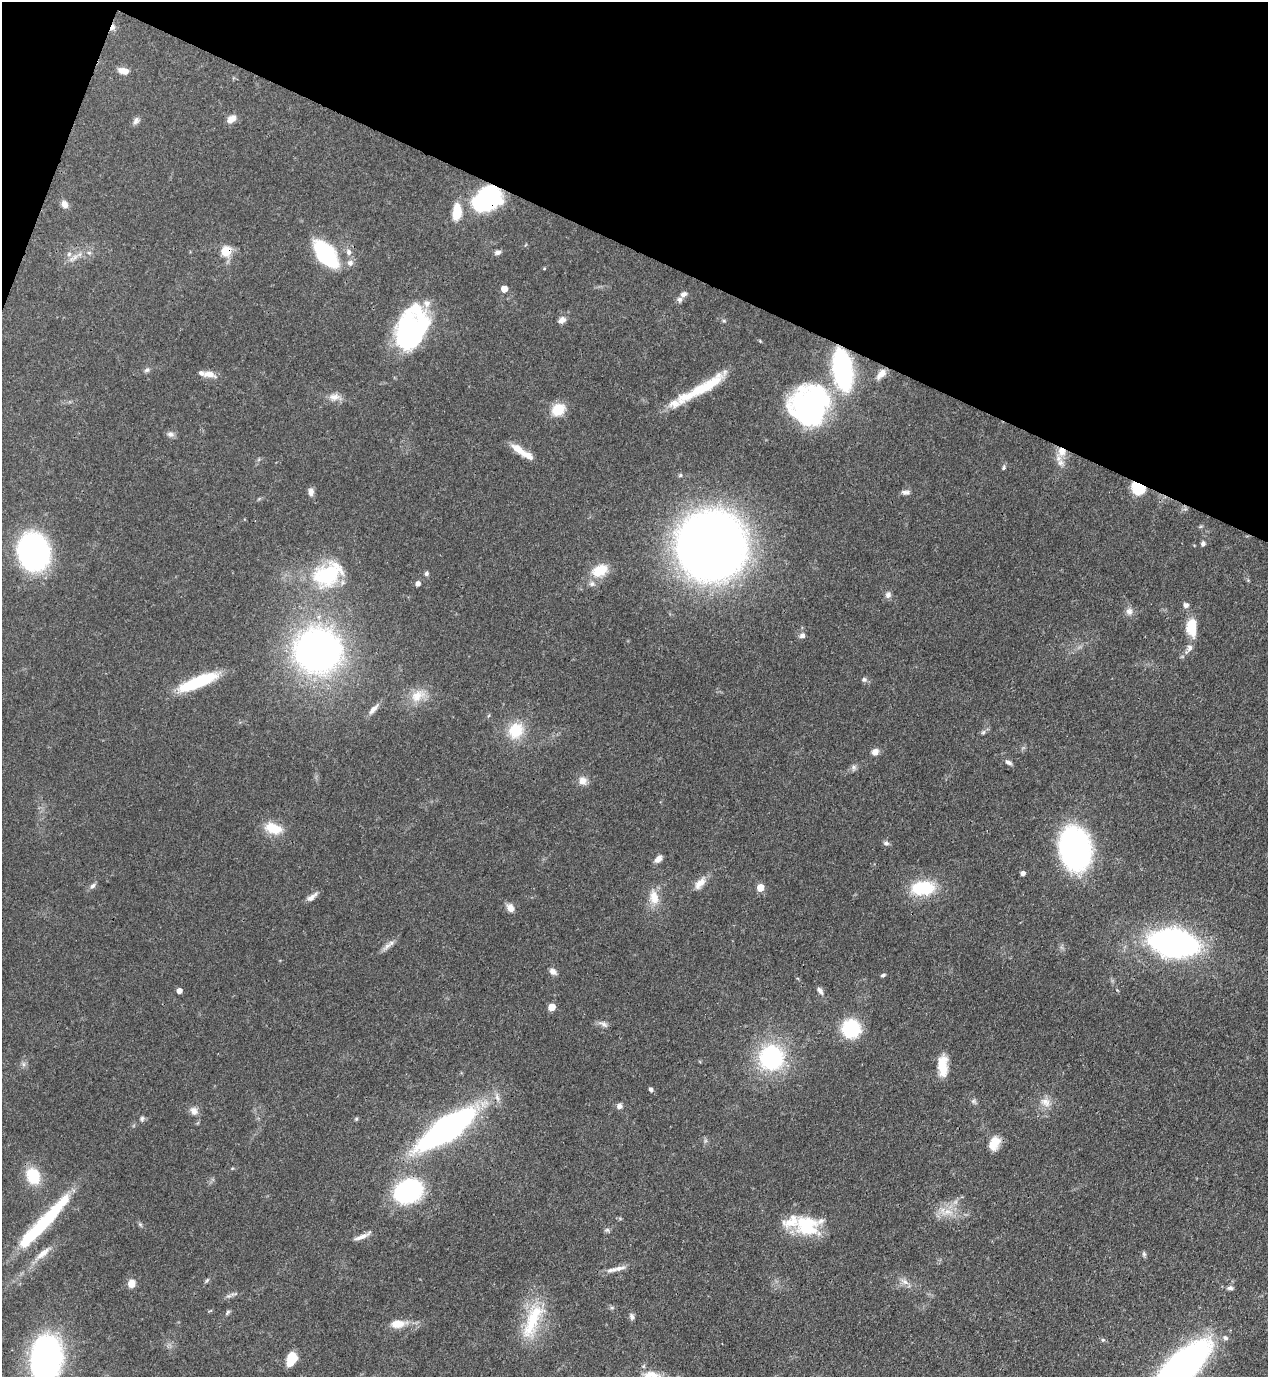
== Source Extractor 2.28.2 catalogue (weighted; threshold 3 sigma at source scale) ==
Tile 2 of 4 x 4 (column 2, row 1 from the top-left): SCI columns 1619-2884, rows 4165-5539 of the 5638 x 5579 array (HDU 1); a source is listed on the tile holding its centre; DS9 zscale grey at full resolution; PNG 1270 x 1379 px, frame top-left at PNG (2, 2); no overlay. Shown black and unused: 19% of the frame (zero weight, under 3 of 4 exposures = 7% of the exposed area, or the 3 px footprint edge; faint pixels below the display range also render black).
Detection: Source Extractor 2.28.2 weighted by HDU 2 'WHT'; one run over the whole footprint, this tile lists its part. Background 0.0513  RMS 0.0033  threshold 0.0147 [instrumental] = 3 sigma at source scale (4.5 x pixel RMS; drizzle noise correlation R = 1.50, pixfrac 1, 0.05/0.05 arcsec/px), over >= 5 px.
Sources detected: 133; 7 inside a brighter object's white glare — not listed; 9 inside a brighter listed object's ellipse — not listed separately; the other 117 listed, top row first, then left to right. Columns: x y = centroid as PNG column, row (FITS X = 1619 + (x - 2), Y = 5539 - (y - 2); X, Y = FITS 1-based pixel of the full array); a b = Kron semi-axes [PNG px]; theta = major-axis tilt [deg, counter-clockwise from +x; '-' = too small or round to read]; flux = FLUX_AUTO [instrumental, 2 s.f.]
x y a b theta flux
112 27 8 5 58 1.9
123 71 12 7 -10 2.8
231 119 12 8 34 2.2
136 121 11 6 68 1.2
488 198 30 13 6 20
65 204 10 7 -59 1.9
457 212 19 10 85 6.8
226 251 11 10 - 5.9
349 252 8 7 - 1.4
497 252 9 5 26 0.98
89 253 6 4 0 0.57
69 254 7 6 - 1
326 254 29 16 -51 30
75 257 12 6 51 1.7
350 263 8 8 - 1.5
544 269 5 3 - 0.28
504 289 5 5 - 4.3
683 294 8 6 29 1.2
562 320 10 7 28 1.6
724 321 6 4 -18 0.42
410 342 25 22 36 23
842 369 27 11 -81 87
147 370 8 6 34 0.82
209 374 16 8 -7 2.8
881 374 15 7 46 2.5
699 390 53 14 28 12
334 397 15 9 8 2.6
810 405 38 36 48 72
558 409 13 11 40 8
170 434 10 7 -16 1.2
519 450 22 9 -40 4.3
1061 451 13 12 - 4.2
1004 468 6 4 79 0.63
1138 488 11 9 -35 15
311 492 9 7 -89 1.6
905 492 12 5 -2 1.2
1203 543 5 5 - 0.98
711 546 55 54 - 300
33 552 24 19 -74 100
600 570 20 13 25 7.9
328 574 42 28 30 24
426 574 6 5 - 0.72
418 584 5 4 - 1.5
888 595 9 8 - 1.2
1186 605 7 6 - 1.2
1129 611 10 9 - 1.6
1191 627 19 11 -87 8.2
802 635 7 7 - 1.2
1189 648 9 7 78 1.4
318 650 31 28 -6 180
864 679 7 6 - 0.89
198 682 43 11 22 19
417 696 20 14 38 5.7
373 709 19 6 48 2
516 730 21 18 60 9.4
983 732 7 5 44 0.64
875 752 7 7 - 2.1
1008 762 9 5 -27 1
853 767 7 4 90 0.77
583 781 12 10 -51 2.4
273 828 21 12 -17 7.3
886 843 8 5 -8 0.84
1075 848 27 19 -81 130
658 859 9 6 43 1.8
1023 873 4 4 - 1.4
700 883 19 9 47 3.1
93 886 9 6 50 1
760 888 5 5 - 6.4
923 888 24 14 6 17
312 897 15 6 38 1.8
654 897 21 12 -80 4.8
510 908 10 8 -66 2.2
1174 943 30 18 -11 120
387 946 15 6 39 1.8
553 972 10 7 -35 1.4
883 975 6 3 17 0.54
179 991 4 4 - 2.1
820 991 10 6 -56 1.1
552 1007 5 5 - 6.4
603 1024 14 5 -25 1.2
851 1028 18 18 - 17
771 1058 27 26 - 35
23 1064 7 4 -89 0.74
943 1066 24 10 -89 6.9
651 1089 5 4 - 0.82
973 1101 6 6 - 0.71
1046 1102 15 10 -49 3
619 1106 8 7 - 1.2
194 1111 11 10 - 2.1
142 1119 8 5 89 0.69
356 1119 5 5 - 0.47
447 1129 41 14 34 160
993 1145 16 13 26 4.1
33 1176 17 13 -66 11
408 1191 26 20 24 43
947 1212 19 8 7 4.1
44 1222 76 13 47 28
806 1226 32 23 2 17
607 1230 7 5 -43 0.64
362 1236 23 5 24 2.2
43 1253 26 8 41 3.9
1144 1254 7 5 -69 0.65
619 1268 18 6 12 2.3
207 1280 8 4 54 0.54
904 1282 11 7 -33 1.7
131 1283 8 7 - 3.1
1230 1288 9 5 2 1
228 1296 7 5 41 0.73
228 1312 7 5 32 0.56
632 1316 9 6 -83 1
533 1321 55 17 68 17
397 1324 16 9 4 4.5
1225 1338 8 6 -28 0.93
46 1359 38 25 79 100
291 1359 11 7 73 10
1181 1367 43 17 43 180
652 1375 24 9 -5 3.9
Overlapping masked pixels (flux is a lower limit): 5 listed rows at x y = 112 27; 226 251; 842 369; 1061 451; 1138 488
Isophote crosses this tile's border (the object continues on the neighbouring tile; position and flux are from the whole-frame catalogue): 3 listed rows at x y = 46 1359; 1181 1367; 652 1375